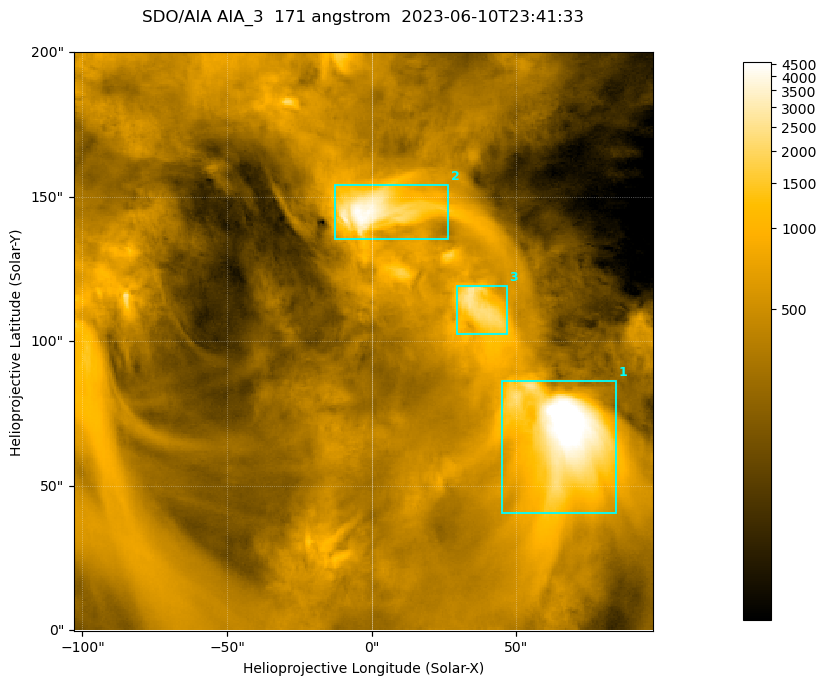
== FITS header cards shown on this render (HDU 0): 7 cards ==
TELESCOP= 'SDO/AIA '
INSTRUME= 'AIA_3   '
WAVELNTH=                  171
WAVEUNIT= 'angstrom'
DATE-OBS= '2023-06-10T23:41:33.351'
CTYPE1  = 'HPLN-TAN'
CTYPE2  = 'HPLT-TAN'

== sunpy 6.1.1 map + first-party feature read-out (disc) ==
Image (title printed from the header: SDO/AIA AIA_3  171 angstrom  2023-06-10T23:41:33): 334 x 334 px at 0.599 arcsec/px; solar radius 945 arcsec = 1577 px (partial field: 1.4% of the solar disc is inside the frame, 100% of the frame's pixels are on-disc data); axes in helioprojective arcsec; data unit not stated in the header (colour bar unlabelled)
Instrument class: DISC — disc imager (sunpy class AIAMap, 171 A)
Bright regions (active regions / flare kernels): reference = the on-disc median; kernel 3 px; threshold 5 sigma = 1062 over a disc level ~351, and >= 1.15x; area >= 111 px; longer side >= 4 px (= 2.4 arcsec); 3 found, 3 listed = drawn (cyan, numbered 1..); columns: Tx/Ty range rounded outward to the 2 arcsec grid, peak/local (2 s.f.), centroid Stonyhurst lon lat
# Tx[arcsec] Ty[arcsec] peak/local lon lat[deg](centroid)
1 44..86 40..86 19 +4 +4
2 -14..28 134..154 12 +0 +9
3 28..48 102..120 7.5 +2 +7